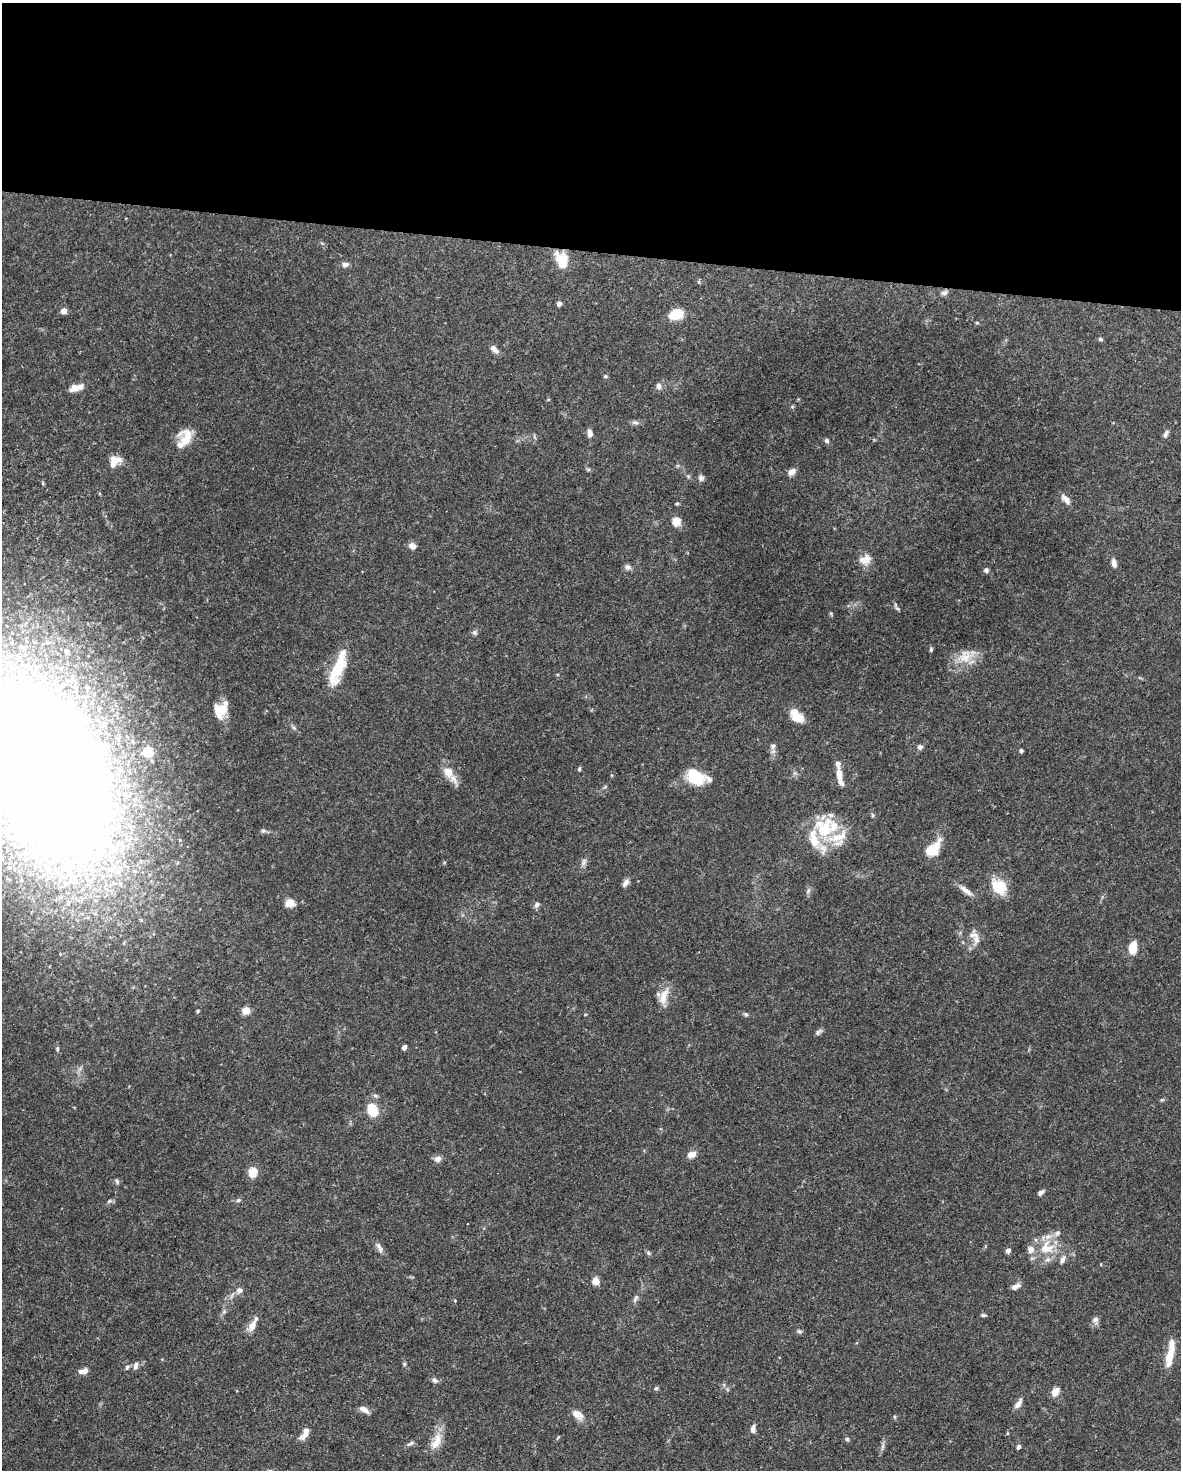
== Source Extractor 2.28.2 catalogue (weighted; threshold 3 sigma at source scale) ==
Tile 3 of 4 x 3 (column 3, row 1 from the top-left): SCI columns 2359-3537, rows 3159-4626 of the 4717 x 4738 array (HDU 1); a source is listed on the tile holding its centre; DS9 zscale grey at full resolution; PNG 1183 x 1472 px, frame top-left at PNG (2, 3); no overlay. Shown black and unused: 17% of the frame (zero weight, under 3 of 5 exposures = <1% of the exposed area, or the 3 px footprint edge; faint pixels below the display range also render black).
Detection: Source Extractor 2.28.2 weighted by HDU 2 'WHT'; one run over the whole footprint, this tile lists its part. Background 0.0443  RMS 0.0016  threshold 0.00739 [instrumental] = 3 sigma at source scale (4.5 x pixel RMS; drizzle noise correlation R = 1.50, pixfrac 1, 0.05/0.05 arcsec/px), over >= 5 px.
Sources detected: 122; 18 inside a brighter listed object's ellipse — not listed separately; the other 104 listed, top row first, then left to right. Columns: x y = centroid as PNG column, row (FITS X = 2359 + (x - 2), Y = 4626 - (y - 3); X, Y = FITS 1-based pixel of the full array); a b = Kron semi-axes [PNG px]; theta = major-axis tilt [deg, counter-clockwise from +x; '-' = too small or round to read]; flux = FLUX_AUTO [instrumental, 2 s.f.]
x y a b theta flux
562 260 21 13 -65 3.4
345 264 8 6 -1 0.69
944 293 10 6 21 0.52
559 304 6 5 - 0.54
64 311 7 6 - 0.94
676 314 12 8 19 5.5
977 323 6 3 -19 0.17
1100 339 6 4 -16 0.26
494 349 13 7 -43 0.84
605 376 5 5 - 0.22
659 386 8 7 - 0.63
75 388 13 8 14 1.5
635 422 10 5 0 0.5
590 433 9 6 -83 0.79
1166 434 10 5 67 0.47
186 437 20 17 83 3.1
827 441 6 5 - 0.33
113 464 21 8 32 1.5
792 472 10 7 38 0.84
701 478 8 7 - 0.49
1066 499 15 7 -46 1
677 504 5 4 - 0.21
676 521 5 5 - 5.4
412 546 9 6 -14 0.87
867 558 20 11 -1 1.6
1114 563 11 6 -78 0.82
628 567 8 7 - 0.6
986 570 6 6 - 0.46
897 608 10 4 -45 0.34
475 632 7 6 - 0.44
931 650 6 5 - 0.26
966 656 29 16 29 3.4
338 668 43 12 69 6.2
220 710 15 14 - 3.7
796 718 17 11 -16 2.1
294 728 6 4 -20 0.26
773 746 8 7 - 0.54
920 747 7 6 - 0.45
1021 751 4 4 - 0.31
579 769 6 4 75 0.25
46 770 213 109 -66 320
448 772 18 13 -55 2.3
839 775 15 8 -83 1.5
696 776 18 11 -26 7.8
825 829 35 21 63 8.5
263 831 6 5 - 0.33
933 849 20 11 47 4
584 862 12 6 67 0.64
625 883 11 6 55 0.74
999 887 18 14 -41 4.5
966 890 20 6 -37 1.2
808 891 7 4 46 0.35
290 903 8 7 - 2
537 905 8 5 48 0.53
976 940 14 9 -89 1.2
1133 948 13 8 81 3
664 994 20 10 58 2.1
198 1011 4 3 - 0.2
246 1011 9 8 - 1.2
746 1014 6 5 - 0.27
818 1032 10 5 40 0.44
404 1047 5 4 - 0.55
57 1049 6 4 -84 0.25
373 1110 11 8 -70 4.6
691 1154 11 7 17 1.2
438 1159 8 7 - 0.89
253 1172 6 5 - 6.8
117 1181 7 5 -70 0.3
1040 1192 8 5 39 0.49
238 1200 6 5 - 0.34
109 1201 7 4 44 0.28
378 1246 10 6 -45 0.67
1047 1248 22 20 3 4.9
1008 1250 5 4 - 0.75
648 1253 6 5 - 0.29
595 1281 8 8 - 1.3
1015 1286 10 5 23 0.89
239 1290 9 8 - 0.64
635 1299 13 5 66 0.53
455 1301 3 3 - 0.19
224 1312 7 4 1 0.27
984 1315 7 4 -1 0.3
1095 1320 9 8 - 0.64
252 1326 12 7 64 1.5
799 1331 6 5 - 0.3
1170 1353 34 8 80 3.4
404 1364 5 5 - 0.22
136 1365 10 6 77 0.62
127 1367 7 5 74 0.33
84 1371 11 6 12 1.1
434 1380 8 6 -34 0.51
656 1388 6 4 23 0.25
1055 1392 9 6 56 1.8
1019 1403 14 6 57 0.85
364 1410 14 6 -32 0.88
577 1415 17 10 -34 1.4
895 1417 6 4 -89 0.2
753 1429 9 6 85 0.71
305 1434 17 8 58 1.3
438 1439 17 11 81 2.2
847 1439 6 4 1 0.31
410 1443 12 4 30 0.47
883 1446 7 4 88 0.39
1019 1447 5 4 - 0.46
Isophote crosses this tile's border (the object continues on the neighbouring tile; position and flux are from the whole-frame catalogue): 1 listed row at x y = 46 770